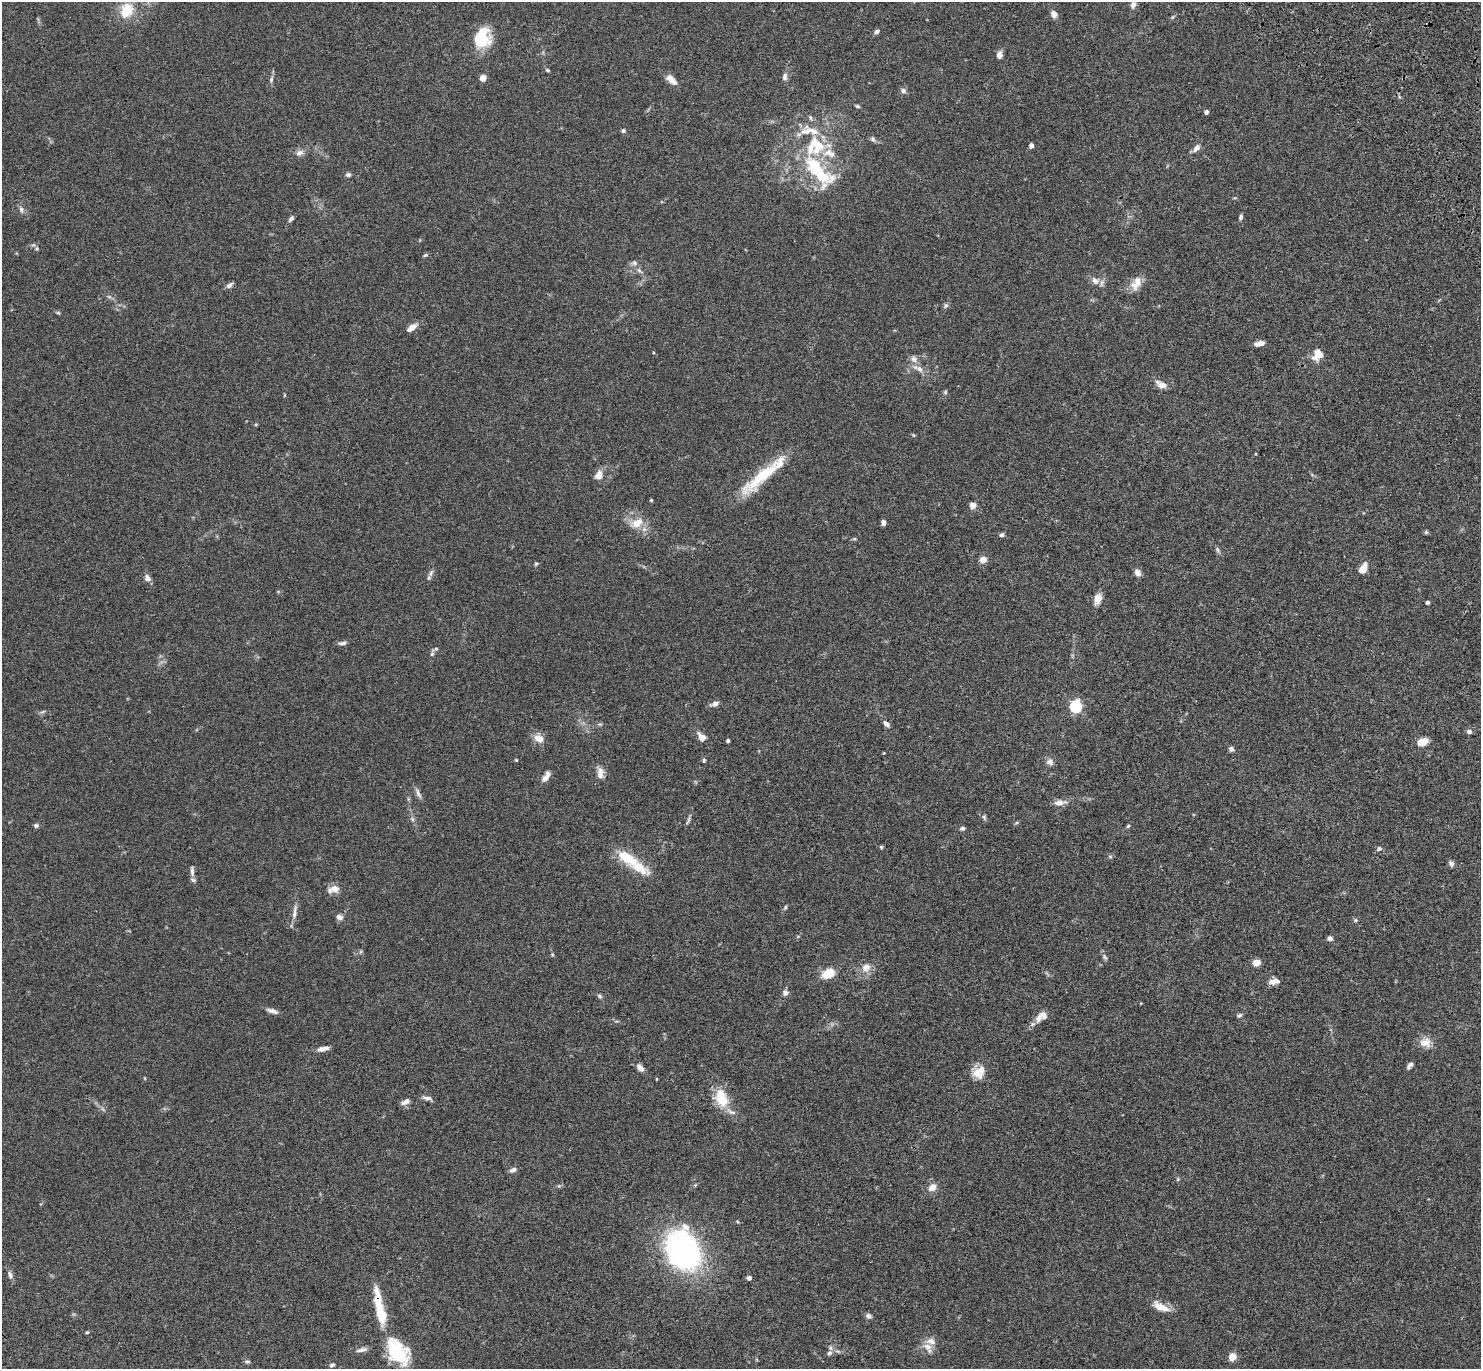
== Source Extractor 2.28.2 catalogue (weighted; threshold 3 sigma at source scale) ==
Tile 10 of 4 x 4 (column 2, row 3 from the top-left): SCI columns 1599-3077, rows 1758-3124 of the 6132 x 6118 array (HDU 1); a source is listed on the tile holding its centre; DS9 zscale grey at full resolution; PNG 1483 x 1371 px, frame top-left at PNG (2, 2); no overlay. Shown black and unused: <1% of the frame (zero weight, under 3 of 4 exposures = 6% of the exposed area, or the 3 px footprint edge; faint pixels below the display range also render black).
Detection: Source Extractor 2.28.2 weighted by HDU 2 'WHT'; one run over the whole footprint, this tile lists its part. Background 0.0592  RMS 0.0053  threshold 0.0239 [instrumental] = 3 sigma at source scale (4.5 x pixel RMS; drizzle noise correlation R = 1.50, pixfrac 1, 0.05/0.05 arcsec/px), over >= 5 px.
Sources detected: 156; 1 too faint to see at this stretch — not listed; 16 inside a brighter listed object's ellipse — not listed separately; the other 139 listed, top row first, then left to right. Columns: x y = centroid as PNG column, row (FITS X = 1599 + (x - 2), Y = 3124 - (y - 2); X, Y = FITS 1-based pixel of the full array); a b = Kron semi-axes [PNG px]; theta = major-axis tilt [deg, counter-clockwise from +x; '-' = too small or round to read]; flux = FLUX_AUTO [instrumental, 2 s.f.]
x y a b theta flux
1133 5 9 7 55 2.4
127 10 21 16 62 13
1054 14 8 7 - 2.7
877 31 6 5 - 1.5
482 39 19 15 80 23
999 55 8 6 76 2.9
548 70 6 4 -27 0.7
785 76 9 6 83 2
483 78 5 5 - 4.4
271 80 8 5 65 1.2
671 80 15 7 -43 4.3
903 91 7 7 - 1.5
857 106 6 4 -27 0.72
1206 112 4 4 - 1.4
810 118 7 4 -71 0.89
623 131 5 5 - 1
873 139 8 5 -41 1.2
816 143 27 13 -35 16
1031 145 4 4 - 3
1196 148 11 6 46 2.6
299 153 11 8 20 2.4
817 170 40 14 -49 41
348 175 6 5 - 1.2
21 209 8 7 - 1.7
1241 217 7 4 69 1.2
291 219 8 5 49 1.3
37 249 6 5 - 0.88
425 255 6 5 - 0.77
634 263 9 7 -18 1.6
1095 281 12 8 -43 3.3
1136 283 20 12 61 5.8
229 285 9 5 38 1.9
946 305 7 6 - 1
58 313 6 4 -1 0.63
412 327 12 6 37 3.8
1259 343 10 5 13 3.5
1318 355 15 11 58 5.5
914 359 11 7 -44 2.6
920 369 10 7 -56 2.6
1161 385 15 8 -27 3.8
256 424 5 3 - 0.49
913 435 5 4 - 0.56
1256 454 4 3 - 0.39
599 475 12 9 72 3.7
763 475 62 12 41 25
651 500 3 3 - 0.61
973 505 7 6 - 3.1
883 522 6 4 -77 2
637 523 18 10 27 6.7
1426 532 6 5 - 0.7
1002 535 6 4 11 1.4
854 539 6 4 17 0.6
1217 550 9 5 -58 1.1
983 560 7 7 - 3.9
536 564 5 4 - 0.66
1363 569 10 6 63 6.3
1137 572 8 6 -57 2.8
431 573 11 6 74 1.8
147 578 9 7 -58 2.4
1098 599 14 9 75 3.9
1428 602 4 4 - 1
342 643 11 5 9 1.5
436 649 6 5 - 0.8
432 654 6 5 - 0.88
715 704 9 6 26 2.5
1075 707 6 5 - 65
42 712 8 3 19 0.85
886 724 8 5 -41 2.2
1469 732 6 5 - 1.5
702 737 12 8 -40 3.3
539 738 13 10 -27 4.4
728 741 4 3 - 1.3
1422 742 9 6 16 9.5
1231 749 7 6 - 1.2
884 753 4 3 - 0.36
516 760 4 3 - 0.47
704 760 6 4 77 0.75
1050 762 10 8 -25 2.1
600 773 15 8 -85 3.5
546 777 13 6 60 3.7
418 793 17 5 -65 2
1059 803 14 7 5 3.5
984 817 8 5 -70 1
412 819 6 4 -71 0.95
688 820 15 3 70 1.3
1016 823 5 4 - 0.68
36 825 6 5 - 1.2
1128 826 4 4 - 0.65
963 828 6 5 - 1.2
881 847 5 5 - 0.66
1379 848 7 6 - 1.1
1110 856 6 4 -20 0.62
626 857 28 12 -32 15
1451 864 9 6 -55 1.5
192 871 14 5 -88 1.8
335 889 12 9 -5 3.7
785 907 6 4 70 0.76
294 912 24 5 81 3.2
339 917 8 6 -20 2
1356 920 5 5 - 0.77
1330 938 6 5 - 1.5
552 954 5 4 - 0.6
1105 957 8 5 -59 1.1
1256 963 5 4 - 12
866 967 13 11 34 4.4
828 973 14 10 28 9
1274 981 14 7 8 3.3
785 993 8 8 - 1.8
600 996 7 5 -28 1
1141 1003 3 3 - 0.34
272 1011 15 5 -14 2.5
1239 1015 8 5 32 1
1039 1018 14 8 69 3.5
1425 1043 16 14 -5 5.3
323 1048 14 5 12 2.9
1410 1065 9 5 55 1.6
640 1068 10 6 -49 3.1
979 1072 18 14 45 7.3
427 1098 12 5 -15 2
721 1098 24 15 -71 13
406 1102 12 6 28 2.2
103 1109 9 3 -45 0.94
513 1170 9 5 25 2
1178 1179 5 5 - 0.65
932 1187 10 8 35 4.2
683 1250 31 23 -68 180
10 1275 11 6 -72 1.9
749 1278 5 5 - 1.5
1160 1307 18 11 -38 6
379 1308 50 10 -79 19
868 1316 7 5 -29 1.7
87 1332 5 4 - 0.55
928 1347 16 9 -58 4.4
362 1350 16 6 9 2.3
396 1351 33 19 -56 27
829 1353 8 6 31 1.6
1232 1357 6 6 - 6.5
247 1361 7 5 -5 0.95
332 1365 6 4 32 1.1
Overlapping masked pixels (flux is a lower limit): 1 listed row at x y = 379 1308